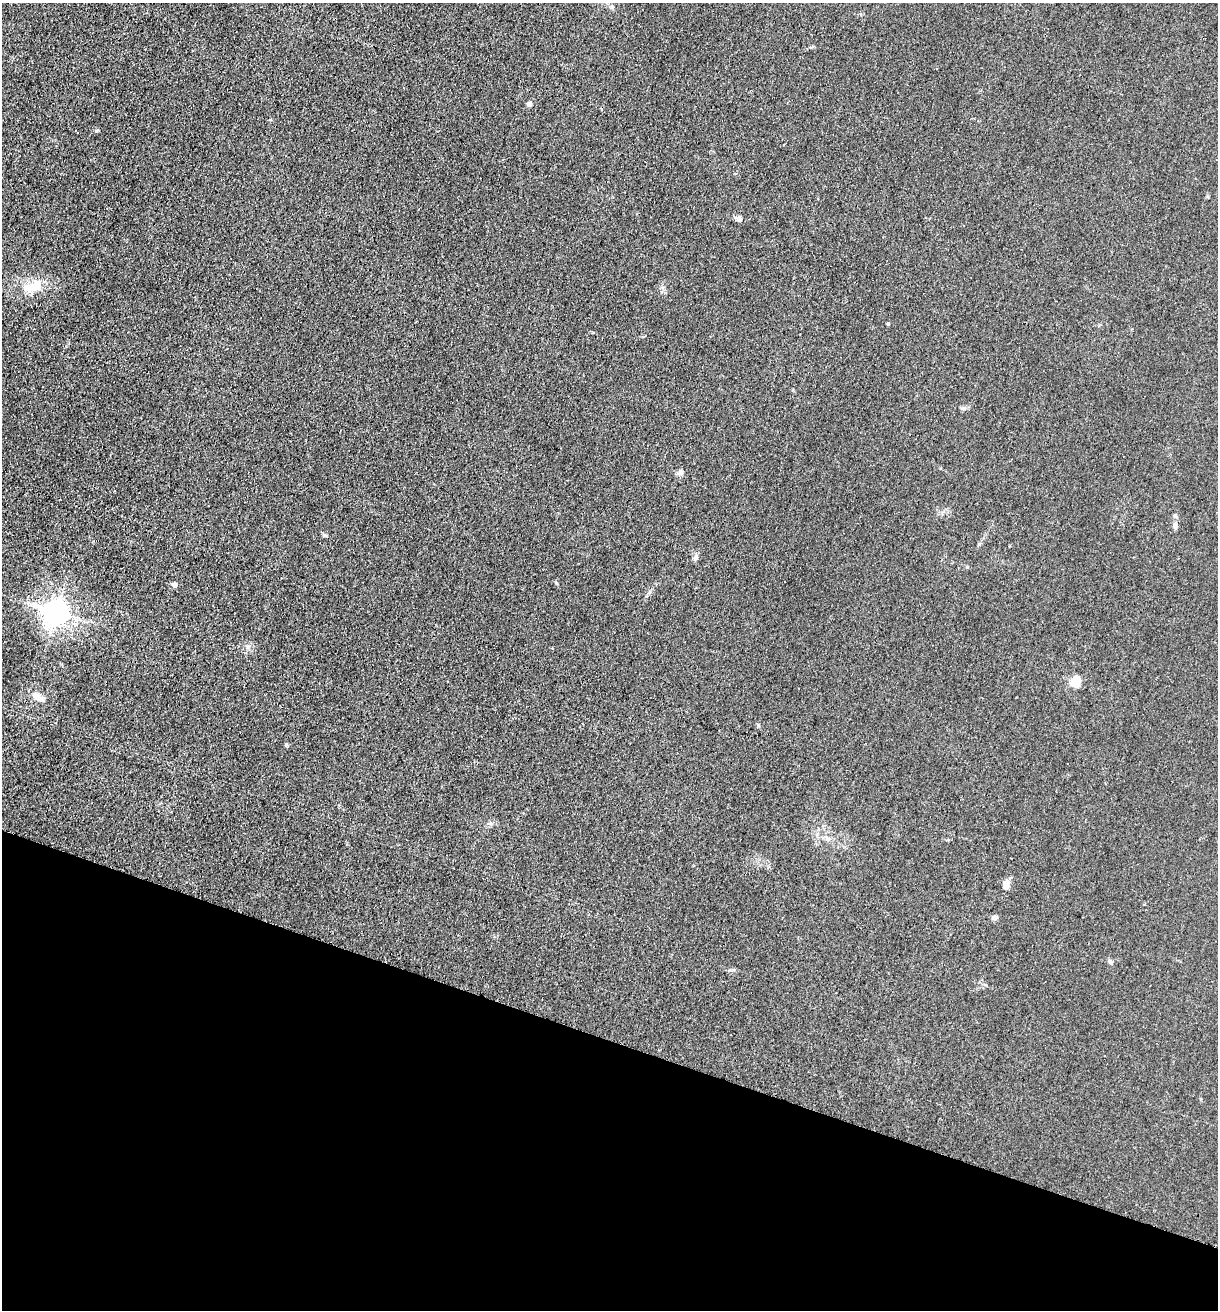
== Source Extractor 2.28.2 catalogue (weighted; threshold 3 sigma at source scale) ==
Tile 15 of 4 x 4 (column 3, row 4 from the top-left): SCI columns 2694-3909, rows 7-1314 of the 5261 x 5243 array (HDU 1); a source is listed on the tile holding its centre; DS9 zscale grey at full resolution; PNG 1220 x 1312 px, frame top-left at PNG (2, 3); no overlay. Shown black and unused: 21% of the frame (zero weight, under 3 of 4 exposures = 1% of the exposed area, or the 3 px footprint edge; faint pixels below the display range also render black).
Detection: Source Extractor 2.28.2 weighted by HDU 2 'WHT'; one run over the whole footprint, this tile lists its part. Background 0.0333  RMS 0.0063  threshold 0.0284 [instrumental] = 3 sigma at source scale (4.5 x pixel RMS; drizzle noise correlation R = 1.50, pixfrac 1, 0.05/0.05 arcsec/px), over >= 5 px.
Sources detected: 19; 1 inside a brighter object's white glare — not listed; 2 inside a brighter listed object's ellipse — not listed separately; the other 16 listed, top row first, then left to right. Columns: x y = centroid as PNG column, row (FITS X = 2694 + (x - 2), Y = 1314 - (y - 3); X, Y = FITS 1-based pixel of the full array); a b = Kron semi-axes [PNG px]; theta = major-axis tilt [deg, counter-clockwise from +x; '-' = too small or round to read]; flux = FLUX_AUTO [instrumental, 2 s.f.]
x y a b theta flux
529 104 7 6 - 1.8
97 131 5 3 - 0.67
739 219 8 7 - 2.3
33 287 16 15 - 9.2
888 324 3 3 - 0.79
681 473 8 6 -75 1.7
1175 525 10 5 90 2
325 535 6 3 -19 0.83
696 558 7 5 54 1.5
174 585 4 4 - 4.2
57 613 8 7 - 600
1075 682 5 5 - 57
38 697 18 8 -35 5
1006 884 8 6 -86 6.1
994 917 6 5 - 2.4
1111 962 6 5 - 1.1
Unlisted compact peaks at least as high as the median listed source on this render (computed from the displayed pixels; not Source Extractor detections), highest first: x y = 286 744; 758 725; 556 583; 964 408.